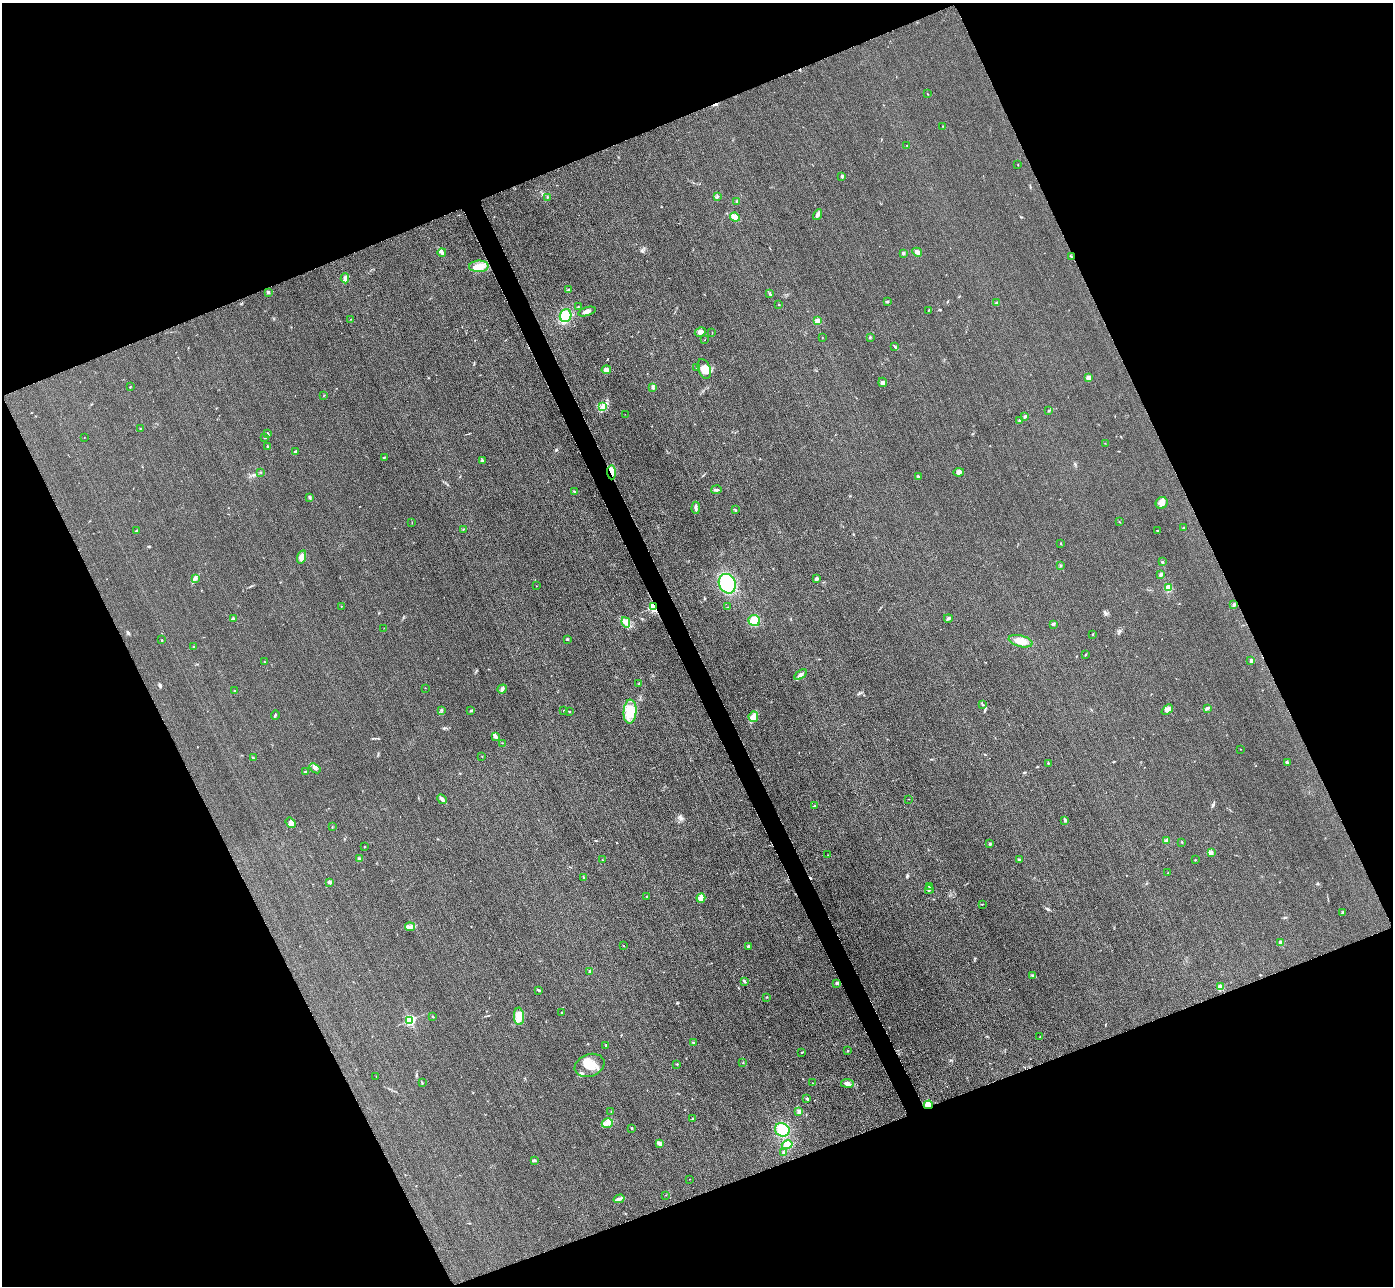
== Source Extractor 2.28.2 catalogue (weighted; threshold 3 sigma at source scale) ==
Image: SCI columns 31-5594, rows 307-5439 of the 5626 x 5614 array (HDU 1 of 3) = the unmasked area's bounding box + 8 px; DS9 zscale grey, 4 x 4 block average (1 PNG px = mean of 4 x 4 image px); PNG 1395 x 1288 px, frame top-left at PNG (2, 3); each listed source drawn as its Kron ellipse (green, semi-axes under 4 px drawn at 4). Shown black and unused: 44% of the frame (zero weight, under 3 of 4 exposures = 3% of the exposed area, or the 3 px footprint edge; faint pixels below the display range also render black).
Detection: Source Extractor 2.28.2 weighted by HDU 2 'WHT'. Background 0.0828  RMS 0.017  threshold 0.0787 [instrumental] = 3 sigma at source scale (4.5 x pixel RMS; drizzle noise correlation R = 1.50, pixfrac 1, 0.05/0.05 arcsec/px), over >= 5 px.
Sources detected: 202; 2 inside a brighter object's white glare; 1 cosmic-ray / hot-pixel residue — neither listed nor drawn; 2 coinciding with a brighter row at this scale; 6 inside a brighter listed object's ellipse — not listed separately; the other 191 listed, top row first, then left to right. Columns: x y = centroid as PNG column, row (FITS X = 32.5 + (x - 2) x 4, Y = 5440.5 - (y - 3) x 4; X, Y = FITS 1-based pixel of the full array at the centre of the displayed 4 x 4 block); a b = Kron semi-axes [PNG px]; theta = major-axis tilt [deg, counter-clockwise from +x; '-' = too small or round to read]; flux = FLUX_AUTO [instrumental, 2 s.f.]
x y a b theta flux
927 94 2 2 - 3.8
943 126 2 2 - 3.2
907 145 2 2 - 3.9
1018 165 2 2 - 4
842 176 3 2 - 15
717 196 2 2 - 6.9
547 197 2 2 - 3.4
737 201 2 2 - 6.4
818 215 6 3 62 26
735 217 5 4 - 73
442 252 4 3 - 22
917 252 5 3 - 37
903 253 2 2 - 17
1071 257 4 2 - 8
479 266 10 6 2 130
345 278 5 4 - 31
568 290 3 2 - 12
269 293 3 2 - 9.7
770 294 4 2 - 11
887 301 2 2 - 4.3
997 303 4 2 - 14
779 305 2 2 - 7.9
578 307 2 2 - 3.3
929 310 2 2 - 4.3
587 312 9 3 17 43
566 315 6 5 - 170
351 319 2 2 - 2.6
817 321 4 4 - 36
700 332 6 3 28 32
712 333 2 2 - 3.5
822 337 2 2 - 3.4
870 337 3 2 - 9.3
705 340 2 2 - 2.9
895 347 4 2 - 10
697 368 3 2 - 12
704 369 10 6 -70 110
606 370 5 3 - 31
1088 378 2 2 - 250
883 382 5 3 - 22
130 387 2 2 - 4
653 387 2 2 - 8.9
324 395 2 2 - 3.3
602 407 2 2 - 6.4
1049 411 2 2 - 6.5
625 414 2 2 - 1.9
1025 416 3 2 - 13
1019 420 2 2 - 7.5
140 429 2 2 - 3.2
268 434 3 2 - 15
84 437 2 2 - 2.3
265 438 3 2 - 4.4
1105 443 2 2 - 2.6
267 446 2 2 - 28
296 452 3 2 - 20
384 458 2 2 - 4.8
482 461 4 2 - 17
260 472 2 2 - 3.9
611 472 7 4 -86 56
959 472 5 4 - 29
918 476 3 2 - 11
716 490 5 2 - 16
575 491 3 2 - 9.8
310 497 3 2 - 14
1162 503 6 5 - 53
696 508 6 2 88 24
735 510 3 2 - 8.5
412 522 2 2 - 3.7
1119 522 2 2 - 3.5
1184 528 2 2 - 7.2
463 529 3 2 - 6.5
137 531 4 2 - 10
1157 531 2 2 - 4
1061 543 3 2 - 6
302 557 7 4 73 61
1162 562 2 2 - 9.3
1060 565 2 2 - 6.1
1161 575 3 2 - 25
195 578 2 2 - 8.4
817 578 4 3 - 16
727 584 10 8 -65 480
536 586 2 2 - 2.2
1169 588 4 3 - 64
1234 605 3 2 - 17
341 606 2 2 - 4.4
654 607 2 2 - 1500
728 607 2 2 - 3.6
233 618 3 2 - 16
948 618 4 2 - 17
754 621 6 5 - 140
626 622 5 3 - 30
1053 624 4 2 - 14
384 628 2 2 - 1.5
1093 634 2 2 - 4.6
567 639 2 2 - 37
162 640 2 2 - 5
1021 641 12 5 -14 100
193 647 2 2 - 4.9
1085 654 3 2 - 5.9
1251 661 4 3 - 20
265 662 2 2 - 3.2
801 675 7 3 35 29
639 684 2 2 - 5.7
425 688 2 2 - 2.3
502 689 5 3 - 22
235 691 2 2 - 5.3
983 705 3 2 - 5.2
1207 708 4 2 - 20
442 710 2 2 - 4.5
564 710 2 2 - 3.3
1167 710 6 3 40 31
471 711 3 2 - 8.1
569 712 2 2 - 5.2
630 712 12 6 85 140
275 715 4 2 - 12
753 717 5 4 - 70
495 737 3 2 - 12
502 743 2 2 - 7.9
1240 749 2 2 - 2.5
482 756 2 2 - 2.9
253 758 3 2 - 7.7
1287 762 3 3 - 11
1048 763 2 2 - 3.6
315 768 6 4 -39 26
306 772 3 2 - 11
442 799 5 3 - 31
908 799 2 2 - 3.5
814 806 2 2 - 6.9
1065 820 4 2 - 12
291 823 6 4 -55 37
332 827 2 2 - 4.2
1167 841 4 3 - 23
1182 842 2 2 - 9.4
990 844 2 2 - 38
364 846 2 2 - 6.1
1212 853 4 2 - 15
828 855 2 2 - 2.4
359 859 3 3 - 19
602 860 2 2 - 3.5
1020 860 3 2 - 34
1195 860 2 2 - 5.8
1168 873 2 2 - 2.3
584 878 2 2 - 5.8
329 882 2 2 - 91
930 886 4 2 - 18
929 890 4 2 - 16
647 896 2 2 - 7.5
701 898 5 3 - 67
982 904 2 2 - 5.3
1343 912 2 2 - 11
410 927 5 2 - 19
1281 943 2 2 - 170
623 946 2 2 - 3.7
748 946 3 2 - 15
590 971 2 2 - 60
1033 976 2 2 - 7.6
744 981 3 2 - 10
837 983 2 2 - 19
1221 987 3 3 - 39
538 990 3 2 - 14
767 997 2 2 - 4.9
562 1013 2 2 - 6.6
519 1016 9 5 -86 100
432 1017 2 2 - 3
410 1020 2 2 - 1500
1040 1036 2 2 - 3.1
693 1042 3 2 - 6.4
606 1045 3 2 - 7
847 1051 2 2 - 6.1
802 1052 3 2 - 6.4
743 1063 2 2 - 4.4
677 1064 3 2 - 7.2
589 1065 15 11 21 200
376 1076 2 2 - 2.1
422 1083 3 2 - 6.8
813 1083 2 2 - 3.7
847 1083 6 3 -9 28
807 1099 3 3 - 12
928 1105 4 3 - 74
611 1112 3 2 - 4.7
799 1112 3 3 - 32
692 1118 2 2 - 4.2
607 1123 6 5 - 49
631 1128 2 2 - 5.1
782 1130 7 6 - 210
659 1143 4 2 - 41
787 1145 5 4 - 87
783 1152 2 2 - 12
534 1161 2 2 - 7.1
690 1179 2 2 - 2.7
665 1195 2 2 - 2.4
619 1199 5 2 - 33
Overlapping masked pixels (flux is a lower limit): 3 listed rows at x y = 611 472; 654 607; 928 1105
Diffuse or blended objects may show on this block-average render without a row.